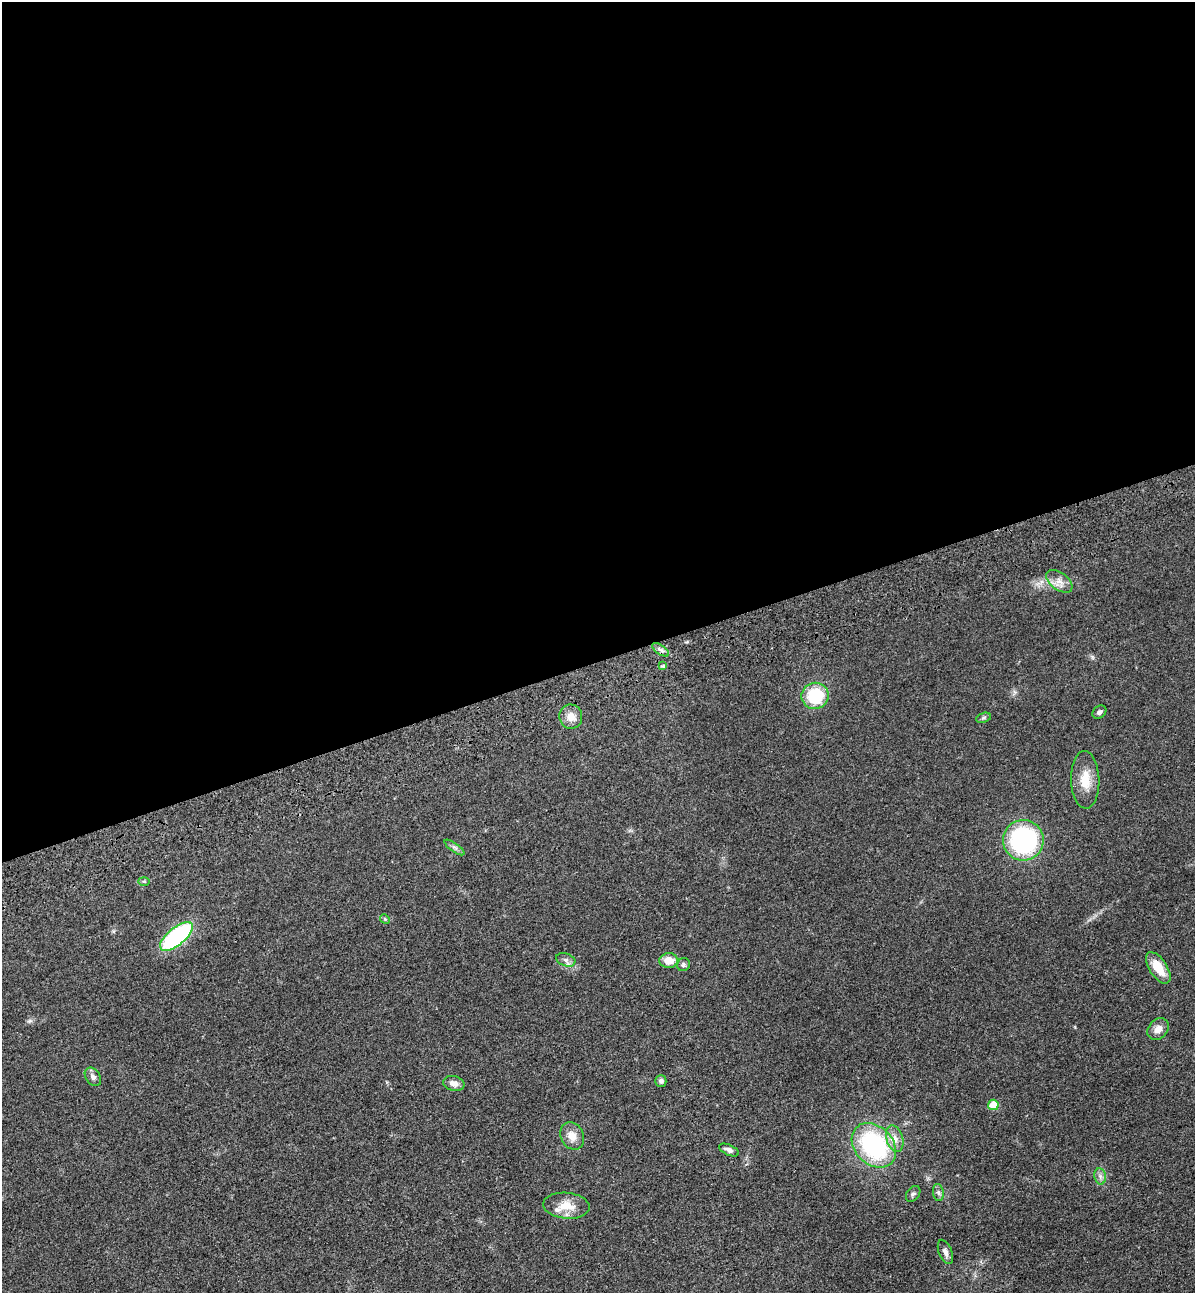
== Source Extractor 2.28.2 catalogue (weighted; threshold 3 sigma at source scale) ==
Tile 2 of 4 x 4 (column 2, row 1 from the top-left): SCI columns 1500-2692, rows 3989-5279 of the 5266 x 5394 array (HDU 1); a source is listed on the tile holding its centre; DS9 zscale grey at full resolution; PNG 1197 x 1295 px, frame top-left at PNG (2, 2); each listed source drawn as its Kron ellipse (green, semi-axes under 4 px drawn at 4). Shown black and unused: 51% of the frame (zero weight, under 3 of 4 exposures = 6% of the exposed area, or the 3 px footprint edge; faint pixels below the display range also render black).
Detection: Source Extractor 2.28.2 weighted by HDU 2 'WHT'; one run over the whole footprint, this tile lists its part. Background 0.056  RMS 0.0058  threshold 0.026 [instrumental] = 3 sigma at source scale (4.5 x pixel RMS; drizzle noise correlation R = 1.50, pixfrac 1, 0.05/0.05 arcsec/px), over >= 5 px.
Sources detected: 32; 1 inside a brighter listed object's ellipse — not listed separately; the other 31 listed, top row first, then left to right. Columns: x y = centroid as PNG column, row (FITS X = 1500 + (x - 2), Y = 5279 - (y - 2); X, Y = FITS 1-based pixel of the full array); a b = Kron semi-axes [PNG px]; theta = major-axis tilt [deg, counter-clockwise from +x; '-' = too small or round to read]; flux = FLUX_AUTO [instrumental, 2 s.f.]
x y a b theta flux
1059 581 15 8 -36 4.6
661 650 9 4 -35 1.8
663 666 4 4 - 0.68
815 696 14 13 - 26
1099 712 7 6 - 1.6
571 717 12 11 - 5.8
984 718 8 4 19 0.99
1085 780 29 14 -88 12
1023 840 20 20 - 78
454 847 12 4 -35 1.6
144 881 6 4 -2 0.75
385 919 5 4 - 0.71
176 936 20 8 40 80
566 960 10 6 -18 2
669 960 9 7 3 7.3
684 965 7 6 - 1.3
1158 968 18 9 -57 11
1158 1029 12 9 47 4
93 1077 10 7 -54 2.2
661 1081 5 5 - 1.7
454 1083 11 7 -12 3.6
993 1105 5 5 - 14
572 1136 14 11 -63 5.9
895 1139 13 8 -72 4.7
874 1145 25 19 -46 73
729 1150 10 5 -24 2.3
1100 1176 8 5 -79 2
938 1192 8 5 -82 1.5
913 1194 9 6 54 1.5
566 1206 23 13 -5 9.3
945 1252 13 6 -69 2.5